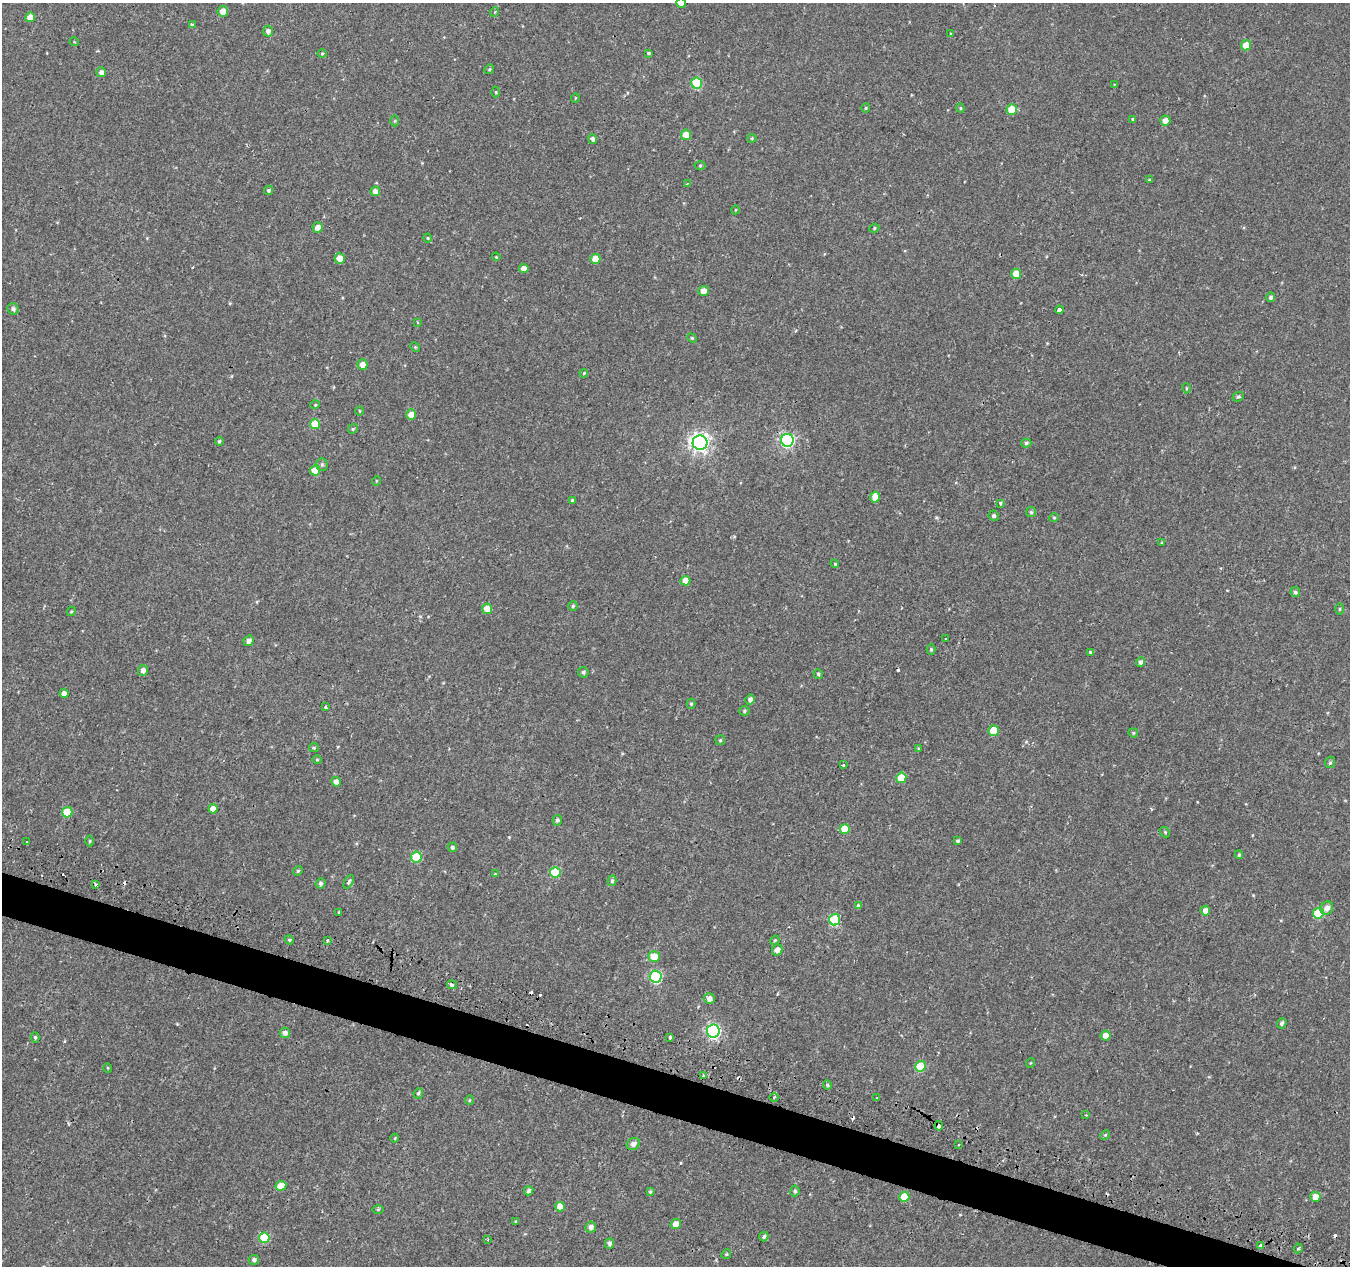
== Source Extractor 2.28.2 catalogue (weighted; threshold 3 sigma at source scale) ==
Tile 6 of 4 x 4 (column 2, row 2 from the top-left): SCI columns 1357-2704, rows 2809-4072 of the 5417 x 5589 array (HDU 1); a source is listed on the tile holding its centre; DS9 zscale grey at full resolution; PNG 1352 x 1268 px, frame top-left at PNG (2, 3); each listed source drawn as its Kron ellipse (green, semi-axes under 4 px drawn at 4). Shown black and unused: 3% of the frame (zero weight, under 2 of 3 exposures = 2% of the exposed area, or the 3 px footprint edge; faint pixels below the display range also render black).
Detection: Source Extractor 2.28.2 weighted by HDU 2 'WHT'; one run over the whole footprint, this tile lists its part. Background 9.53e-04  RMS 0.0026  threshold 0.0118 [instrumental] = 3 sigma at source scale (4.5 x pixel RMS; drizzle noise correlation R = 1.50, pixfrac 1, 0.0396/0.0396 arcsec/px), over >= 5 px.
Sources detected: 182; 10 cosmic-ray / hot-pixel residue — neither listed nor drawn; the other 172 listed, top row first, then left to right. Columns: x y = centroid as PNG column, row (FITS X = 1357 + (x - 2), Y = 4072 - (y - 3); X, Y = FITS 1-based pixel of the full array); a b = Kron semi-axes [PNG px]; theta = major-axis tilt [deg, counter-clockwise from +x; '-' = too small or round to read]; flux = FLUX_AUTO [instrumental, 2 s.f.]
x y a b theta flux
681 3 5 5 - 1.5
223 11 5 5 - 2.2
494 12 5 3 - 0.26
30 17 5 5 - 2.4
192 25 4 3 - 0.51
268 31 5 5 - 0.96
950 34 3 2 - 0.25
74 42 5 3 - 0.23
1246 45 5 5 - 4.6
322 53 5 3 - 0.27
649 53 3 2 - 0.29
489 69 5 4 - 0.31
101 72 5 5 - 1
697 83 5 5 - 12
1114 85 3 3 - 0.23
496 92 5 3 - 0.27
575 98 5 3 - 0.22
866 108 4 4 - 0.3
960 108 4 4 - 0.31
1012 110 5 5 - 5.4
1133 119 4 4 - 0.34
395 121 5 3 - 0.25
1165 121 5 5 - 2.1
686 135 5 5 - 2.8
752 138 4 4 - 0.29
593 139 5 4 - 0.74
700 165 5 3 - 0.25
1150 180 4 3 - 0.29
687 184 3 3 - 0.25
269 190 5 4 - 0.47
375 191 5 5 - 1.3
735 210 4 3 - 0.2
318 227 5 5 - 1.7
874 228 5 4 - 0.34
428 238 4 3 - 0.29
496 257 4 3 - 0.24
340 258 5 5 - 2.7
595 259 5 5 - 3.1
524 268 4 4 - 1.9
1016 274 5 5 - 3.5
704 291 5 5 - 1.8
1271 297 5 4 - 0.62
13 309 6 5 - 0.77
1059 310 4 4 - 1.7
417 322 3 2 - 0.25
692 338 5 4 - 0.3
415 347 5 4 - 0.28
362 365 5 5 - 1.8
584 373 4 3 - 0.23
1186 388 5 3 - 0.23
1238 397 6 4 21 0.55
315 405 5 3 - 0.22
360 411 5 3 - 0.22
411 415 5 5 - 2.4
315 424 5 5 - 4.7
353 429 5 4 - 0.31
787 440 6 6 - 52
219 441 4 3 - 0.37
700 443 7 7 - 120
1026 443 5 4 - 0.51
322 464 6 5 - 0.52
315 471 5 5 - 4.9
376 481 5 3 - 0.22
875 497 5 5 - 2.4
572 500 3 3 - 0.49
1001 503 4 3 - 0.46
1031 512 5 5 - 0.42
994 516 5 5 - 0.46
1054 518 4 4 - 0.3
1162 543 4 3 - 0.26
835 564 4 3 - 0.25
685 581 5 5 - 2.6
1295 592 5 4 - 0.64
573 606 5 5 - 0.38
487 609 5 5 - 3.1
1340 609 5 3 - 0.28
71 611 5 4 - 0.3
946 639 3 2 - 0.2
249 641 5 5 - 1.1
931 649 5 4 - 0.34
1091 652 3 3 - 0.48
1140 662 5 4 - 0.78
143 670 5 5 - 1.1
583 672 5 5 - 0.48
818 674 5 4 - 0.41
64 693 4 4 - 1.4
750 700 5 4 - 0.97
691 704 5 4 - 0.38
325 707 3 3 - 0.61
744 711 5 4 - 0.39
993 730 5 5 - 5.6
1133 733 5 4 - 0.32
720 740 5 5 - 0.37
314 748 5 4 - 0.32
919 749 4 3 - 0.27
317 760 4 4 - 0.26
1330 762 6 4 67 0.41
843 765 3 3 - 0.34
901 778 5 5 - 4.8
336 782 5 4 - 1.6
213 809 4 4 - 2.3
67 812 5 5 - 7.4
557 820 5 5 - 0.56
845 829 5 5 - 4.9
1165 832 6 4 -43 0.35
90 841 5 3 - 0.26
958 841 4 3 - 0.48
27 842 3 3 - 0.39
452 847 5 4 - 0.51
1239 855 4 3 - 0.43
416 857 5 5 - 11
298 871 5 4 - 0.35
555 872 5 5 - 11
495 874 4 4 - 0.21
612 881 5 4 - 0.45
349 882 7 3 60 0.41
320 883 5 5 - 0.63
96 884 4 4 - 0.5
859 906 3 3 - 1
1327 908 7 6 - 1.4
1205 911 5 5 - 1.9
339 913 3 2 - 0.33
1318 913 5 5 - 11
835 920 5 5 - 18
289 940 4 4 - 0.41
327 940 3 3 - 0.83
775 940 5 4 - 0.27
777 950 6 5 - 1.5
654 956 5 5 - 3.8
656 977 6 6 - 27
452 985 5 4 - 0.7
709 999 5 5 - 1.2
1282 1023 5 4 - 0.59
713 1031 6 6 - 48
285 1033 5 5 - 1
1106 1035 5 5 - 2
35 1037 5 4 - 0.38
670 1037 3 3 - 0.61
1030 1063 5 3 - 0.22
920 1066 5 5 - 9.7
108 1068 5 3 - 0.22
703 1075 3 3 - 0.74
827 1085 4 4 - 0.34
418 1093 5 4 - 0.44
774 1097 4 3 - 0.28
877 1098 3 3 - 0.28
469 1100 5 3 - 0.24
1086 1115 3 2 - 0.22
939 1126 4 3 - 4.3
1105 1135 5 4 - 0.35
395 1138 4 2 - 0.22
633 1144 7 5 29 1.2
958 1145 3 3 - 0.47
281 1186 5 5 - 3.2
529 1191 5 4 - 0.62
795 1191 5 4 - 0.48
650 1192 4 3 - 0.32
904 1197 5 5 - 5.8
1315 1197 5 5 - 2.3
560 1207 5 5 - 2.9
378 1209 6 4 2 0.33
516 1221 4 3 - 0.24
676 1224 5 5 - 2.7
591 1227 5 5 - 1.1
764 1236 5 4 - 0.55
264 1238 5 5 - 9.5
488 1239 3 2 - 0.2
609 1243 5 4 - 0.73
1261 1246 4 3 - 3.5
1298 1248 5 4 - 0.42
726 1254 5 4 - 0.34
254 1260 5 5 - 0.7
Overlapping masked pixels (flux is a lower limit): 1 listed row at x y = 939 1126
Isophote crosses this tile's border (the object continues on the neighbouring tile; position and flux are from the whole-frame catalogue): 1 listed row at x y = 681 3